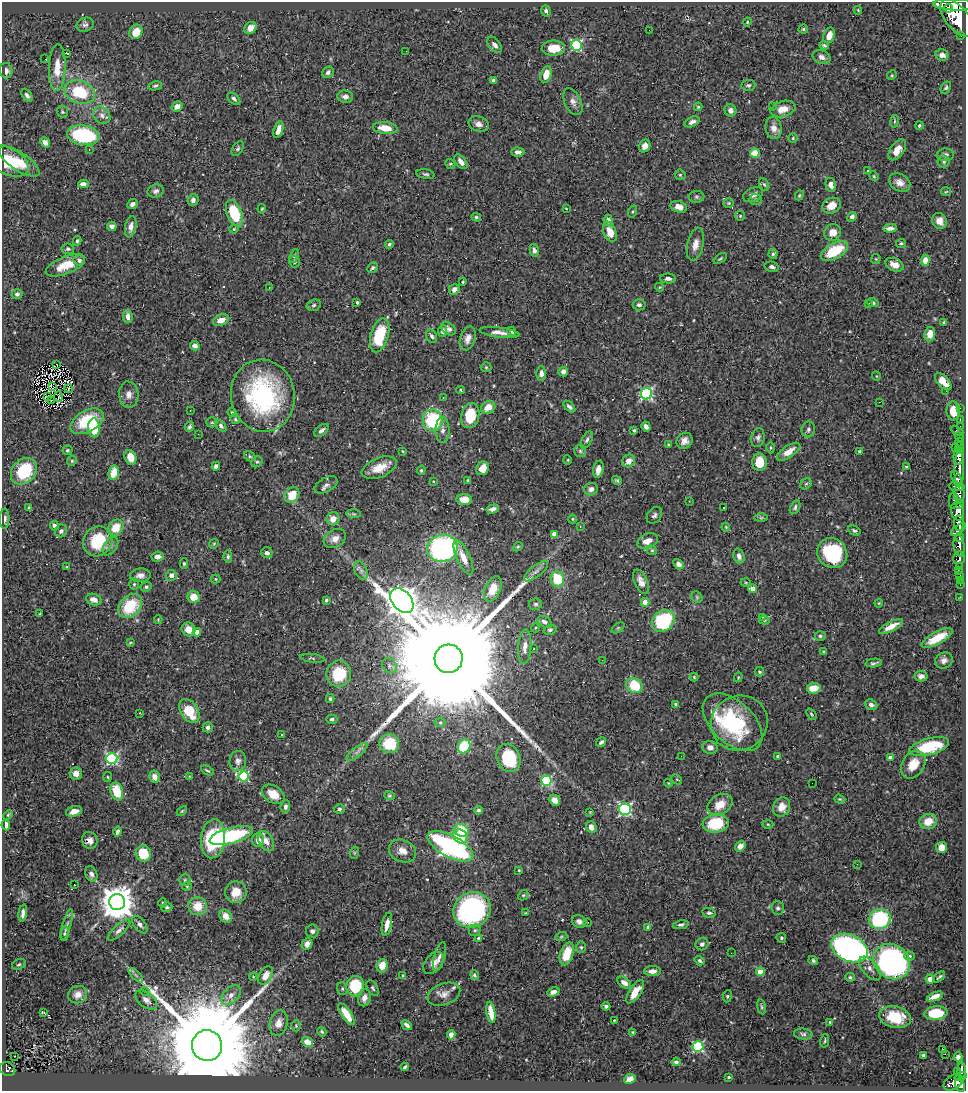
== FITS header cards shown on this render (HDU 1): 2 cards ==
NAXIS1  =                  964
NAXIS2  =                 1089

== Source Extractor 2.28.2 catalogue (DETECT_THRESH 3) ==
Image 964 x 1089 px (HDU 1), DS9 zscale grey, 1 PNG px = 1 image px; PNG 968 x 1093 px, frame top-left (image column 1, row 1089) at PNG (2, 2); each listed source drawn as its Kron ellipse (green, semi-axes under 4 px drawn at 4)
Background 0.541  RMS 0.022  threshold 0.0645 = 3 sigma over >= 5 px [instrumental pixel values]
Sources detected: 521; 1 with non-positive FLUX_AUTO (blend fragments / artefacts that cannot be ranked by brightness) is neither listed nor drawn; of the other 520, the 500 brightest by FLUX_AUTO listed and drawn (20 fainter detections omitted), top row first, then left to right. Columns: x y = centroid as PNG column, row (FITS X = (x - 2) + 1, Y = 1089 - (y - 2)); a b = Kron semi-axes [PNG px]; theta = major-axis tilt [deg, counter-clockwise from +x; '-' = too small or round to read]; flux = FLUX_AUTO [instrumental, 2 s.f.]
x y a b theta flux
955 5 22 5 -2 3700
949 8 4 3 - 590
858 10 4 3 - 1.6
546 11 6 4 -71 3.8
957 18 22 11 -50 6500
747 22 4 4 - 1.7
85 25 9 7 21 4.7
250 28 6 5 - 13
803 29 4 4 - 1.9
649 30 2 2 - 2.5
136 32 7 6 - 16
829 35 8 5 69 15
961 35 3 3 - 82
495 45 9 5 -51 6
577 45 5 5 - 160
824 45 5 3 - 2.2
553 48 11 7 1 25
406 51 2 2 - 2.3
66 53 3 3 - 20
942 55 7 5 -11 7
821 57 9 6 -23 7.2
45 59 2 2 - 270
57 68 23 8 88 25
6 71 8 6 -77 5.8
328 72 6 5 - 4.2
546 74 8 5 74 20
892 75 5 4 - 1.5
493 80 3 3 - 3.6
748 85 7 5 4 3.5
155 86 7 4 11 2.7
946 88 6 4 60 2.8
80 92 15 11 -19 68
27 95 7 4 -55 4.4
345 97 8 6 -5 5.9
234 99 7 4 -40 3.7
573 102 14 8 -64 8
177 106 6 5 - 10
698 107 4 4 - 2
772 107 2 2 - 22
783 109 12 8 15 15
730 110 6 5 - 7
62 112 6 5 - 2.2
102 115 9 7 -48 7.1
894 121 6 3 81 1.7
692 122 8 5 25 6.7
479 124 10 7 -20 7.5
919 125 4 4 - 2
385 128 12 6 -6 21
774 128 11 8 -81 10
278 130 8 4 72 13
83 135 16 10 -8 130
793 138 4 4 - 1.7
45 142 6 4 -48 7.1
645 146 6 5 - 9.4
89 149 3 3 - 1.8
238 149 8 5 57 2.8
897 150 12 7 55 17
518 152 6 4 -4 5.6
755 153 5 4 - 41
945 155 8 6 2 5.3
7 161 23 13 -27 47
19 161 23 9 -33 26
461 162 8 5 -52 8.1
944 162 6 6 - 2.9
450 164 5 4 - 1.9
868 171 3 2 - 4
426 174 9 4 -9 2.9
680 175 6 5 - 2.1
874 176 5 4 - 1.8
900 183 11 8 -31 9.7
83 184 5 4 - 6.9
764 184 7 4 -61 2.4
831 185 7 5 -78 7.7
156 191 8 6 18 4.6
946 192 5 3 - 1.3
753 195 10 6 23 6.5
799 195 5 4 - 1.5
696 197 8 6 -1 3.4
756 199 6 5 - 2.8
193 200 6 5 - 5.7
729 203 5 5 - 2
132 204 5 4 - 5.8
831 206 9 7 26 17
679 207 8 5 -18 14
262 209 5 3 - 1.6
566 209 3 2 - 1.7
633 211 6 3 71 1.6
234 213 14 7 -70 70
740 216 5 5 - 1.8
476 217 5 4 - 2.6
852 217 5 4 - 5.3
608 220 6 4 -83 7.6
939 221 8 7 - 9.5
112 226 5 4 - 5.5
131 227 11 5 79 8.8
890 228 7 4 3 6.3
234 229 4 4 - 1.7
610 232 10 6 -69 19
833 232 8 8 - 14
77 241 5 3 - 2.3
901 243 5 4 - 2.4
389 244 4 4 - 2.7
695 244 16 8 77 12
68 249 6 5 - 3.1
534 250 6 4 -79 4.9
834 251 15 7 30 55
773 254 5 4 - 2.6
294 256 7 4 70 2.2
720 259 7 3 37 1.9
876 259 5 4 - 1.6
79 260 6 5 - 4.3
925 260 6 4 84 15
294 262 6 5 - 3.2
65 265 21 8 21 28
894 265 9 6 -23 12
772 267 7 5 -11 4.2
372 268 6 4 45 2.6
668 278 8 5 -1 5.2
463 282 3 2 - 1.7
269 287 3 2 - 2.6
660 287 4 4 - 1.6
454 289 6 5 - 6.4
17 294 5 5 - 3.4
357 302 3 3 - 2.4
873 303 6 4 -21 3.5
869 304 3 3 - 3.8
314 305 7 5 17 2.8
639 305 6 5 - 4.2
128 316 6 5 - 8.6
221 320 8 5 20 11
944 322 3 3 - 1.9
448 329 8 6 -35 4.9
442 331 6 4 85 4.2
512 331 5 4 - 2.7
499 332 20 5 -7 11
930 334 7 5 81 16
380 335 17 9 73 59
432 336 7 5 -63 3.4
468 338 12 7 72 9.4
195 346 5 4 - 6.5
57 365 4 2 - 1.4
486 367 5 5 - 1.9
563 371 5 5 - 7
541 374 7 5 90 8.5
876 376 4 3 - 1.2
943 382 10 5 -48 17
53 386 4 2 - 1.6
68 389 4 2 - 1.3
461 390 4 4 - 1.5
946 391 2 2 - 1.5
647 394 6 5 - 220
129 395 13 9 -85 9.7
263 396 36 32 -79 210
48 397 4 2 - 2.2
59 397 5 2 - 1.1
443 397 3 2 - 4.4
52 400 4 2 - 1.6
879 402 2 2 - 37
488 407 7 6 - 18
569 407 7 3 -45 3.8
960 408 2 2 - 11
190 410 2 2 - 1.3
953 411 9 7 -88 20
232 412 5 4 - 1.9
470 416 12 9 77 42
235 419 5 4 - 1.9
433 420 10 10 - 95
960 420 3 2 - 19
87 421 18 10 29 68
212 422 5 5 - 1.9
221 426 7 4 -47 3.6
646 426 5 4 - 4.8
960 426 2 2 - 12
189 427 5 4 - 3
94 428 9 6 -88 49
321 430 8 5 40 5.5
443 430 13 7 89 8.7
634 430 4 4 - 2.9
808 430 8 6 80 4.1
957 431 7 3 -27 86
198 434 2 2 - 3.2
959 437 5 3 - 33
758 438 9 6 80 4.7
587 440 9 5 63 3.7
684 441 8 7 - 8.7
960 442 4 3 - 28
668 445 4 3 - 1.5
770 448 6 3 89 1.7
955 448 3 2 - 18
960 448 6 3 -86 68
67 450 5 5 - 2.6
403 451 4 3 - 1.5
580 451 6 6 - 2.8
859 451 3 3 - 2.2
789 452 13 6 34 14
250 456 6 4 -30 2.1
959 456 8 5 86 1200
130 457 7 5 -67 18
568 460 5 3 - 1.2
72 461 5 4 - 2.1
629 461 7 6 - 13
257 462 6 5 - 2.6
760 462 9 7 88 26
216 466 4 4 - 4.2
906 467 4 3 - 2.9
379 468 18 9 22 25
483 468 7 6 - 19
598 469 9 5 80 10
959 469 18 5 89 1600
421 470 5 4 - 1.7
24 471 14 11 48 73
114 473 7 5 75 27
956 478 8 4 -67 470
468 480 4 3 - 1.8
617 480 5 4 - 2.4
433 481 4 3 - 1.1
806 484 6 5 - 2.3
326 485 12 7 28 6.8
957 487 8 4 -11 570
591 489 7 6 - 7
959 494 8 5 -87 570
292 495 8 7 - 33
464 499 7 5 -1 17
689 501 3 2 - 1.5
953 501 8 4 86 260
960 504 4 3 - 370
723 507 3 2 - 1.8
795 507 7 4 63 3.4
29 508 4 3 - 2.2
493 509 6 4 15 5.3
957 511 9 6 -79 1500
354 514 7 4 -1 2.4
654 515 9 6 51 4.3
761 518 7 4 0 2.3
5 519 10 4 88 5.2
333 519 6 6 - 16
572 519 4 4 - 1.5
959 523 7 5 -85 2000
54 526 5 3 - 4.9
580 526 4 3 - 1.2
726 527 4 3 - 1.3
116 528 9 7 51 25
958 529 8 4 36 940
61 531 6 6 - 4.8
854 531 6 4 -28 3.4
554 534 4 4 - 14
960 537 4 3 - 450
335 539 12 8 30 12
98 541 15 14 - 64
648 541 11 7 24 15
214 544 5 4 - 1.8
110 546 10 6 55 5.3
959 546 11 5 -81 1500
518 547 5 4 - 1.8
442 548 15 13 15 280
652 550 5 4 - 1.9
267 553 5 5 - 5
832 553 16 14 -41 99
739 556 7 5 -72 5.9
158 557 6 5 - 6.8
228 557 6 4 -82 2.7
463 558 19 6 -65 21
959 558 6 6 - 470
184 563 5 4 - 2
678 564 5 4 - 6.1
67 566 3 3 - 2.7
959 566 3 3 - 120
361 570 10 6 -63 5.2
958 570 2 2 - 8.5
536 571 15 5 39 7
140 575 10 7 4 7.9
171 575 5 5 - 7.2
960 575 4 3 - 54
215 579 5 4 - 1.7
557 579 7 6 - 53
960 580 2 2 - 7.3
641 582 13 6 -65 11
746 583 5 3 - 1.3
134 584 6 5 - 2.3
960 585 2 2 - 9.3
146 587 6 5 - 3
493 589 13 7 66 32
753 589 4 4 - 12
194 597 6 6 - 19
697 597 6 5 - 2.1
960 597 2 2 - 8.1
94 600 8 5 -17 8.5
326 600 4 3 - 2.3
402 601 14 9 -49 3100
645 602 4 4 - 33
879 603 4 3 - 1.3
536 604 6 5 - 3.2
130 606 13 10 47 65
40 614 3 3 - 2.2
763 617 3 2 - 1.5
158 620 4 3 - 1.3
764 620 5 4 - 1.6
663 621 12 10 40 120
545 622 8 5 -28 4.6
891 626 13 5 27 16
535 628 4 3 - 1.3
618 628 7 4 36 1.8
188 629 7 6 - 15
550 630 6 5 - 3.1
197 632 4 4 - 11
820 636 5 4 - 2.4
937 638 17 6 28 30
130 643 3 3 - 1.5
525 647 17 6 86 12
534 649 3 3 - 2.1
823 652 4 3 - 2.6
312 658 12 3 -7 2.2
449 659 14 14 - 130000
602 660 2 2 - 2.8
944 660 9 8 - 7
874 663 8 3 8 3.2
389 666 8 6 -49 5.2
759 672 5 4 - 2.2
339 674 13 12 - 55
921 676 6 5 - 6
694 677 4 4 - 1.7
738 677 5 3 - 1.2
634 686 8 7 - 48
814 688 7 5 7 18
330 699 4 3 - 2.1
676 704 4 3 - 2.7
871 705 6 5 - 5
189 711 13 8 -58 41
140 713 3 2 - 1.2
811 714 6 4 -50 1.9
332 719 6 4 3 2.8
440 722 5 3 - 1.8
733 722 36 21 -43 130
739 723 29 27 30 87
208 727 5 5 - 4.6
282 735 3 2 - 2
601 742 5 3 - 3
389 744 10 9 - 45
464 746 7 6 - 70
710 747 7 6 - 9.6
929 747 20 8 15 70
357 752 13 4 40 6.3
681 756 2 2 - 2.1
778 756 4 4 - 2.2
890 757 4 3 - 6
112 758 5 5 - 220
508 758 14 11 -67 85
238 761 10 8 84 7.2
913 765 15 11 56 24
207 771 7 3 -27 2.2
76 773 6 6 - 9.7
189 776 4 3 - 1.2
244 776 5 5 - 120
108 777 5 3 - 1.5
154 777 6 5 - 9.9
677 779 6 3 -44 1.5
546 781 5 5 - 130
668 783 4 4 - 1.4
812 783 2 2 - 2.6
117 791 9 6 -73 42
273 794 12 8 -33 19
389 796 5 4 - 1.9
840 799 6 4 -19 1.8
555 800 6 5 - 8.5
720 805 13 9 32 23
285 807 6 4 84 4.8
781 807 10 8 65 15
339 809 5 5 - 3
625 809 6 6 - 240
478 810 4 4 - 3.1
74 811 8 5 16 9.4
182 811 6 3 45 1.7
590 812 3 3 - 1.1
8 815 5 4 - 1.7
928 821 9 7 21 21
716 823 13 9 7 62
768 824 5 3 - 1.5
6 825 5 4 - 13
591 827 6 5 - 11
461 830 7 6 - 34
118 832 5 3 - 4.3
231 836 22 8 15 180
460 837 7 6 - 32
213 839 19 12 84 84
90 840 8 7 - 7.9
258 840 7 6 - 12
266 841 11 7 -62 12
450 846 25 11 -28 350
740 846 6 4 53 9.2
941 847 5 5 - 15
402 851 14 11 -23 13
143 853 8 7 - 43
354 853 6 4 72 1.7
857 864 3 2 - 1.8
519 870 4 3 - 1.4
91 874 8 5 -66 5.9
185 880 5 5 - 2.6
74 885 2 2 - 1.1
187 886 5 3 - 1.3
236 892 11 10 - 19
523 895 5 4 - 2.1
117 902 8 8 - 3600
163 903 5 3 - 1.5
198 906 9 9 - 23
167 907 5 4 - 2.6
778 908 7 6 - 3.8
472 910 19 17 30 350
23 913 9 4 82 6.2
525 913 3 3 - 1.8
709 913 7 5 -13 2.6
226 916 7 5 -55 9.6
880 919 11 10 - 140
579 921 7 6 - 6.2
588 922 2 2 - 2.7
387 924 12 5 78 12
67 925 16 4 75 5.5
140 925 10 5 -51 5.3
681 925 8 4 10 3.1
648 927 4 4 - 2.9
119 930 14 5 43 5.9
475 930 6 5 - 2.9
312 931 6 6 - 4.6
65 933 7 4 81 2.4
561 937 6 4 19 2.2
478 938 3 3 - 1.6
781 938 5 5 - 2.2
307 944 6 5 - 8
702 944 6 6 - 4.6
581 947 6 5 - 2.2
849 948 19 13 -25 620
731 953 2 2 - 1.4
567 954 12 6 72 33
910 956 5 4 - 2.8
439 957 15 5 73 6.4
700 961 5 4 - 2.9
813 961 5 4 - 2.9
892 962 19 17 -38 450
434 963 13 8 50 9.8
19 964 7 5 29 2.7
382 966 7 5 71 20
870 968 14 7 -50 8.5
652 971 8 5 -1 7.9
760 972 4 4 - 33
136 975 9 3 -45 3.4
403 975 4 3 - 1.3
474 975 5 4 - 3.3
266 976 10 6 58 15
253 977 4 3 - 1.5
850 977 5 4 - 2.4
939 977 7 2 41 2.1
930 979 4 4 - 9.4
624 983 7 5 -35 7.3
355 986 10 8 82 75
373 988 8 5 -61 3
342 989 6 5 - 2.7
145 991 4 4 - 1.8
553 992 6 4 20 5.8
635 992 13 6 56 19
444 994 17 10 20 12
78 995 10 8 26 11
231 995 11 7 45 9.5
727 996 6 4 83 2
935 997 8 4 20 12
364 998 9 6 77 9.6
146 1000 13 7 -38 8.4
606 1006 4 3 - 3.5
761 1007 7 4 -81 2.2
44 1012 3 3 - 19
491 1012 11 4 -81 23
936 1013 12 6 5 53
346 1014 13 5 -57 23
895 1017 16 11 -12 47
614 1020 3 2 - 1.1
830 1022 3 3 - 1.5
278 1023 13 9 76 13
407 1025 6 3 -44 4.4
296 1026 5 4 - 1.9
322 1032 5 4 - 2
633 1032 4 3 - 1.5
803 1034 9 5 -7 4
451 1035 5 4 - 5.7
825 1041 7 3 77 2.1
307 1042 6 4 -40 15
207 1046 15 15 - 42000
698 1047 5 5 - 170
942 1049 3 2 - 14
945 1054 2 2 - 2500
924 1055 4 3 - 5.9
14 1056 2 2 - 1.4
958 1057 4 4 - 5.4
676 1062 4 3 - 2.6
405 1067 4 3 - 2.1
8 1069 8 6 -32 140
962 1070 8 3 89 230
957 1072 3 2 - 13
729 1077 3 3 - 2.3
961 1077 6 3 19 200
630 1079 6 4 26 6.3
953 1082 10 7 37 520
960 1085 7 4 -62 560
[20 fainter detections neither listed nor drawn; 1 non-positive-flux detection neither listed nor drawn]